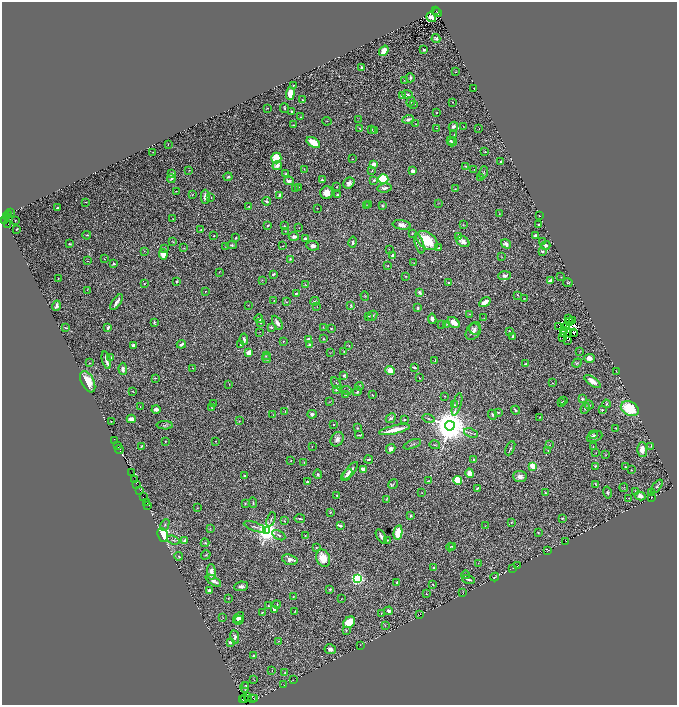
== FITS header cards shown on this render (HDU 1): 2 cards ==
NAXIS1  =                 1350
NAXIS2  =                 1406

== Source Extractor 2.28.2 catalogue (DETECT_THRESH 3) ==
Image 1350 x 1406 px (HDU 1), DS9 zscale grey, zoomed out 1/2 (1 PNG px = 2 x 2 image px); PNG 679 x 707 px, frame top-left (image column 2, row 1406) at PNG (2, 2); each listed source drawn as its Kron ellipse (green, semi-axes under 4 px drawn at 4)
Background 0.85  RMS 0.021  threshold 0.064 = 3 sigma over >= 5 px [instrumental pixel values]
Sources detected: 508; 78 cannot appear on this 1/2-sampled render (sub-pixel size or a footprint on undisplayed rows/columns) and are neither listed nor drawn; the other 430 listed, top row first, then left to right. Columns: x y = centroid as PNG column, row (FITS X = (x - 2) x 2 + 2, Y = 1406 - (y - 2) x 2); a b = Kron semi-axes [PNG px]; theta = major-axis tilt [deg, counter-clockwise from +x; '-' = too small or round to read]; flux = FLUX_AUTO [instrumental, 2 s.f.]
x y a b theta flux
436 11 2 1 - 240
438 12 5 2 - 440
431 17 5 4 - 25
436 39 4 3 - 8.3
424 50 2 2 - 4.3
384 51 6 3 52 45
362 68 2 2 - 31
456 72 2 2 - 2.1
410 78 4 2 - 6.8
404 80 3 2 - 1.7
293 85 3 2 - 2.2
474 89 2 1 - 2.1
290 93 7 4 87 51
408 94 5 3 - 7.2
402 96 4 3 - 25
303 100 2 2 - 2.5
411 102 5 2 - 4.2
453 102 2 2 - 1.3
414 104 4 2 - 2.2
267 108 2 2 - 3.8
284 108 5 3 - 4.3
292 111 2 2 - 6.7
436 113 2 1 - 2.4
300 117 3 2 - 2.5
358 119 2 1 - 1.2
408 119 6 3 18 12
327 121 4 1 - 1.6
416 124 2 2 - 1.4
293 125 2 1 - 2.6
453 126 5 3 - 13
463 127 2 2 - 1.3
360 128 3 3 - 2.4
437 128 2 1 - 1.5
372 129 2 2 - 3
479 129 2 2 - 1.2
374 131 3 3 - 3.6
454 135 2 2 - 1.6
450 141 3 2 - 4.1
313 142 7 4 -33 69
452 142 5 3 - 11
168 144 2 1 - 1.1
153 152 3 2 - 1.7
485 152 2 2 - 2.5
276 158 5 5 - 110
352 159 2 2 - 4
500 162 2 2 - 7.2
374 164 4 3 - 20
277 165 5 4 - 22
466 166 3 2 - 3
304 169 2 2 - 2.4
474 169 2 2 - 1.1
189 170 2 1 - 1.8
372 171 3 2 - 2.3
413 171 3 3 - 29
484 172 6 2 72 4.3
172 173 4 3 - 9
286 173 3 2 - 3.6
228 177 4 3 - 6.7
480 177 3 2 - 1.7
171 179 4 3 - 8.7
383 179 5 5 - 250
322 180 3 2 - 5.5
374 180 3 3 - 6
289 181 5 3 - 17
349 183 6 5 - 17
298 187 3 2 - 2.2
337 187 2 2 - 4.2
384 188 7 4 8 12
295 189 2 2 - 1.3
455 189 2 2 - 1.7
176 191 2 1 - 2
326 193 6 6 - 47
193 194 3 2 - 2.2
279 195 4 2 - 5.7
337 195 3 3 - 4.2
205 197 7 4 -90 23
211 198 2 2 - 2.2
266 201 4 3 - 5.1
85 202 3 2 - 2.4
439 203 2 2 - 1.7
368 204 3 2 - 2
366 205 3 3 - 2.1
382 206 4 3 - 5.9
57 207 2 2 - 3.5
249 207 3 2 - 4.2
317 208 3 2 - 1.3
10 212 4 2 - 220
8 214 3 1 - 230
500 214 4 2 - 2.7
7 216 3 3 - 260
539 216 2 1 - 1.9
173 219 3 3 - 3
5 220 2 1 - 20
15 220 2 1 - 1.8
7 225 2 1 - 150
402 225 9 4 -10 26
463 225 4 2 - 2.3
539 225 2 2 - 7.9
268 226 3 2 - 4.7
284 226 3 2 - 2.8
299 227 2 1 - 1.4
17 229 3 2 - 2.7
201 229 3 2 - 2.7
285 231 2 2 - 2
412 233 3 2 - 2.9
87 235 4 2 - 3.4
214 236 2 1 - 2.2
294 236 5 4 - 12
535 236 4 3 - 8.6
459 237 4 3 - 2.7
236 238 3 2 - 4.7
305 239 3 3 - 10
427 240 12 7 -37 140
463 241 7 5 -33 27
173 242 3 2 - 2.7
353 242 5 3 - 8.5
542 242 2 2 - 4.2
70 244 3 2 - 6.8
419 244 10 4 -73 13
506 244 5 3 - 20
232 245 5 3 - 6.5
546 245 5 4 - 11
283 246 2 2 - 2.9
313 246 6 5 - 16
225 247 2 2 - 1.3
164 248 3 3 - 3.1
184 248 3 2 - 1.8
439 248 2 2 - 3.3
389 249 3 1 - 1.5
144 251 2 2 - 1.6
542 251 4 2 - 6.4
163 254 5 4 - 50
393 255 3 2 - 17
502 257 3 2 - 1.9
104 259 2 1 - 1.5
290 259 4 3 - 4.6
87 261 2 1 - 1.8
414 263 3 2 - 1.8
113 264 2 2 - 5.9
388 266 3 2 - 2.1
219 272 3 2 - 1.8
273 274 3 2 - 7.6
406 276 3 2 - 3.1
504 276 6 4 2 14
561 277 2 2 - 1.9
58 278 2 1 - 1.7
262 280 3 2 - 2
177 281 3 2 - 5.8
550 281 3 3 - 14
449 283 2 2 - 5.2
568 283 5 2 - 3.2
144 284 2 2 - 2.6
305 285 3 2 - 2.1
87 290 2 2 - 1.2
205 291 2 2 - 3.4
420 292 3 3 - 15
296 293 3 2 - 6.7
518 295 3 3 - 3.1
365 296 5 2 - 2.9
524 298 2 2 - 2.4
274 301 3 2 - 1.6
315 301 4 3 - 13
117 302 9 3 54 19
286 302 3 3 - 2.8
485 302 6 3 33 37
248 305 2 1 - 1.3
351 305 3 2 - 6.6
56 306 5 3 - 12
317 307 2 1 - 1.2
418 308 3 2 - 6.5
469 314 3 2 - 2.6
369 316 3 2 - 1.5
372 316 5 4 - 9
484 318 2 2 - 1.5
259 319 4 2 - 7.4
432 319 5 3 - 13
569 319 2 1 - 1.3
572 321 2 1 - 2.7
154 322 2 2 - 12
570 322 3 2 - 0.38
261 323 3 2 - 2.3
277 323 7 3 -59 18
454 323 7 4 -37 33
442 324 3 2 - 2.1
447 324 4 3 - 3.7
567 326 2 1 - 0.34
271 327 4 2 - 4.9
323 327 2 2 - 1.9
559 327 2 1 - 4.5
66 328 3 2 - 3.6
108 328 4 2 - 11
331 328 3 2 - 3.6
475 329 5 5 - 12
564 330 2 1 - 3.5
473 331 10 7 58 27
260 332 3 2 - 1.4
510 332 3 2 - 5.1
574 332 2 1 - 1.5
563 334 3 1 - 1.8
574 334 2 1 - 0.26
513 336 3 2 - 8.3
562 337 3 1 - 2.3
244 339 6 2 -82 9.1
309 339 3 2 - 28
323 339 2 2 - 3.1
568 340 2 1 - 1.4
283 341 3 3 - 3.8
181 344 4 2 - 8
309 344 3 2 - 4.7
133 345 3 3 - 14
241 345 2 2 - 18
349 346 3 3 - 2.8
580 351 3 2 - 1.9
344 352 2 2 - 4.3
249 353 2 2 - 110
330 353 3 2 - 1.4
266 356 4 3 - 3.2
111 358 4 2 - 5.5
266 358 5 3 - 5.9
589 358 5 4 - 29
106 360 9 2 -76 20
435 361 3 2 - 2
89 363 2 2 - 2.7
577 363 5 3 - 5.5
526 364 3 2 - 5.7
414 367 4 2 - 8.5
192 368 3 2 - 2
123 369 6 3 -88 16
390 370 5 4 - 36
616 371 2 1 - 1.1
344 375 3 3 - 8.2
155 378 4 2 - 2.8
419 378 2 2 - 1.9
592 381 9 4 -35 37
88 382 11 6 -63 95
336 383 7 3 -57 4.8
553 383 3 2 - 2.4
229 384 2 1 - 1.1
359 386 4 2 - 3.4
336 389 3 3 - 5.9
346 390 5 3 - 9.3
133 391 3 2 - 2.4
357 391 5 3 - 8
346 395 2 2 - 3
372 395 2 1 - 1.7
445 396 2 2 - 2.4
582 399 4 3 - 5.7
564 401 3 1 - 2.5
329 402 4 2 - 2
562 402 2 1 - 1.2
213 403 3 2 - 2.2
457 404 12 2 73 7.9
606 404 4 3 - 4.7
454 405 3 3 - 4.4
589 405 5 3 - 5.1
140 407 3 2 - 2.1
212 407 3 2 - 1.7
585 408 5 3 - 5.9
156 409 4 3 - 13
630 409 9 6 -29 170
516 410 4 2 - 12
602 410 2 2 - 2.5
285 411 3 2 - 1.7
498 412 2 2 - 4.9
312 414 4 4 - 9.9
273 415 3 2 - 2.1
492 415 5 2 - 4.9
540 417 2 2 - 3.3
391 418 5 4 - 9.5
428 418 6 2 -14 5.2
131 419 4 3 - 17
404 419 2 2 - 12
111 421 2 1 - 1.7
239 421 3 2 - 2.7
333 424 2 2 - 4.2
165 425 8 4 -2 7.5
450 426 5 5 - 14000
357 428 4 3 - 4.1
616 428 3 3 - 3.1
394 430 16 3 13 65
471 433 7 2 -19 6.4
359 435 4 2 - 2.3
593 435 4 3 - 5.9
595 436 8 5 21 13
337 439 8 6 56 16
115 440 4 1 - 31
165 441 2 2 - 3
215 441 2 2 - 1.5
412 444 9 3 22 6.9
435 445 5 3 - 4.8
550 445 3 2 - 2.2
118 446 2 1 - 61
141 446 3 2 - 3.9
651 446 4 2 - 2.4
312 447 2 1 - 1.9
593 447 3 2 - 1.2
510 448 7 3 64 5.8
391 449 5 4 - 22
642 449 7 5 -88 32
119 450 4 1 - 49
548 450 3 2 - 1.7
596 453 2 1 - 1.1
605 455 3 1 - 1.5
369 459 4 3 - 5.5
474 459 3 2 - 5.5
291 460 2 2 - 2
304 462 3 1 - 1.5
533 466 3 2 - 190
595 466 3 2 - 5.2
626 467 3 2 - 5.1
363 469 3 3 - 36
631 470 2 1 - 1.4
350 471 11 4 50 22
131 472 4 1 - 120
470 473 5 4 - 39
318 474 5 4 - 6.7
347 475 7 3 51 13
245 476 3 3 - 4.3
520 476 7 5 -5 24
134 480 3 1 - 260
458 480 4 4 - 99
428 481 2 1 - 2.2
307 482 3 3 - 6.6
137 484 4 2 - 190
393 484 5 4 - 6.7
596 484 3 1 - 2.1
657 486 8 3 51 8.6
477 488 4 3 - 5.5
624 488 4 2 - 2.8
140 490 2 1 - 56
635 491 2 2 - 2.9
545 492 2 2 - 3
607 492 6 3 -77 5.9
422 493 2 2 - 1.4
652 493 2 2 - 2.2
337 495 3 2 - 4.8
640 496 5 4 - 20
143 497 2 1 - 60
651 497 2 1 - 1.3
629 498 2 2 - 1.8
387 499 3 2 - 2.4
146 503 3 1 - 52
253 503 5 2 - 4.3
245 504 3 3 - 4.4
147 505 2 1 - 67
197 508 3 2 - 1.5
330 512 2 2 - 2
411 516 4 4 - 5.8
300 518 5 2 - 6.7
562 518 4 2 - 3
271 519 7 2 69 5.5
284 521 3 2 - 2.5
511 522 2 2 - 4
165 525 6 3 63 6.1
485 525 3 2 - 1.9
340 526 4 2 - 16
255 527 11 3 -20 9.1
210 528 3 2 - 2.1
267 531 4 4 - 4300
398 532 7 4 78 140
538 532 2 2 - 3.2
163 535 7 5 -69 220
279 535 7 3 -29 6.5
305 536 3 2 - 2.8
381 537 8 4 -58 18
173 540 6 3 -19 6.4
387 540 3 2 - 2.7
184 541 3 2 - 12
566 541 2 1 - 1.2
205 543 4 3 - 6.7
452 546 3 2 - 2.7
316 547 3 2 - 2.5
450 547 4 2 - 2.7
548 550 3 1 - 1.3
206 555 5 3 - 3.6
179 556 4 3 - 5.7
323 558 9 6 -68 71
290 560 8 5 -17 25
478 563 2 1 - 1.1
518 566 2 1 - 1.4
433 568 2 2 - 3.7
513 568 4 2 - 1.8
211 572 8 3 -88 34
465 575 4 2 - 3
495 577 4 1 - 3.9
357 578 3 3 - 1100
468 579 6 2 -15 9.3
213 581 9 3 -34 22
397 583 4 2 - 3.6
433 585 3 2 - 2.1
241 586 7 4 7 14
330 589 2 2 - 7.9
209 590 4 3 - 13
463 592 3 1 - 1.6
426 594 2 2 - 1.7
293 597 3 2 - 2
228 598 3 2 - 2
341 599 2 2 - 1.3
277 604 4 2 - 3.1
268 606 2 2 - 3.4
274 610 3 3 - 14
295 611 3 2 - 2.5
389 611 4 3 - 11
262 612 3 3 - 3.6
381 613 3 2 - 2.1
420 615 3 2 - 2.2
238 617 7 4 46 18
223 618 3 2 - 1.2
239 620 5 3 - 9.7
349 622 7 5 39 130
385 626 3 2 - 1.7
346 630 4 3 - 3.5
235 637 7 4 -80 11
279 641 3 2 - 1.7
230 642 4 3 - 9.3
360 645 2 1 - 0.96
330 649 6 5 - 15
253 656 3 2 - 6.3
272 671 3 2 - 1.8
285 672 3 2 - 2.3
254 680 2 2 - 1.8
293 680 3 2 - 1.2
246 685 2 2 - 2.4
284 685 2 1 - 0.91
245 687 5 3 - 4.4
247 697 3 1 - 970
244 698 2 1 - 150
253 698 2 1 - 66
255 698 3 1 - 87
242 699 2 2 - 43
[78 sub-pixel or undisplayed-footprint detections neither listed nor drawn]